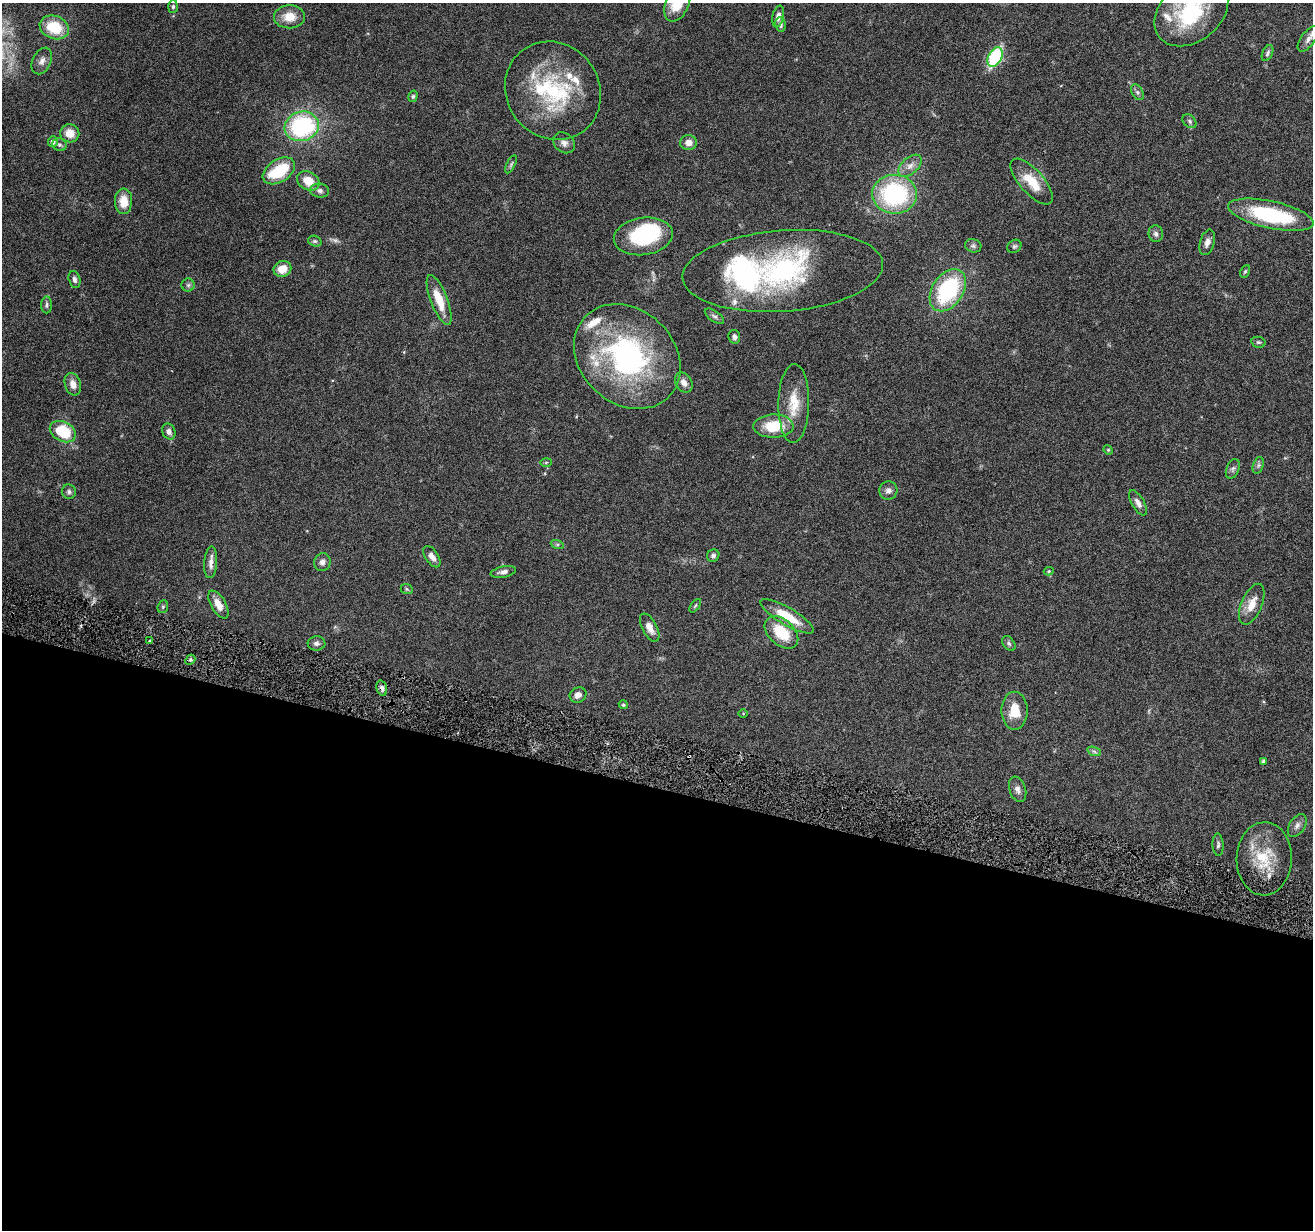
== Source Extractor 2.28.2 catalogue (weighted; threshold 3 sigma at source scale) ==
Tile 14 of 4 x 4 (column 2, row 4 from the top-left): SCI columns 1313-2623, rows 255-1482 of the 5244 x 5297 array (HDU 1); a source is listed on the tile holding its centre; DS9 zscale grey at full resolution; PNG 1315 x 1232 px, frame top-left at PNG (2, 3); each listed source drawn as its Kron ellipse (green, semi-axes under 4 px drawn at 4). Shown black and unused: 36% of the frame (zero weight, under 4 of 8 exposures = <1% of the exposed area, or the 3 px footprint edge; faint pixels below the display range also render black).
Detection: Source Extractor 2.28.2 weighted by HDU 2 'WHT'; one run over the whole footprint, this tile lists its part. Background 0.0595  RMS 0.0042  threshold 0.0172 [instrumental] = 3 sigma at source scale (4.09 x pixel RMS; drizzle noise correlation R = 1.36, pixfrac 0.8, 0.05/0.05 arcsec/px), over >= 5 px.
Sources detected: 107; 1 too faint to see at this stretch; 4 inside a brighter object's white glare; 1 cosmic-ray / hot-pixel residue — neither listed nor drawn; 10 inside a brighter listed object's ellipse — not listed separately; the other 91 listed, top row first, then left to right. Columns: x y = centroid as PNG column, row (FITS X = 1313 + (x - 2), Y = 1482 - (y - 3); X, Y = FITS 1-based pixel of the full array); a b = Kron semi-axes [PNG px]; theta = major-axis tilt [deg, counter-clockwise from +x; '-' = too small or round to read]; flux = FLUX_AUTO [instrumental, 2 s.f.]
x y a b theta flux
677 3 19 11 67 10
173 7 6 5 - 0.78
1191 12 41 29 39 36
778 16 11 5 77 2.2
289 17 15 11 2 6.1
780 24 7 5 -83 1.2
54 27 15 11 -21 13
1308 39 15 7 52 2.2
1268 53 8 5 65 0.86
995 57 10 6 62 30
42 61 14 9 64 2.4
553 91 51 46 -53 41
1137 92 8 5 -60 0.98
413 96 6 4 73 0.61
1190 121 8 5 -44 0.91
302 126 17 14 17 44
70 133 9 9 - 4.9
53 141 5 5 - 1.8
564 143 12 9 -40 2.1
688 143 8 7 - 2.5
59 145 7 6 - 0.86
511 164 10 4 64 0.77
910 166 14 8 42 2.8
279 171 18 11 33 16
308 181 12 9 -28 6.2
1032 182 28 12 -48 9.5
320 191 9 7 -7 1.4
895 194 22 19 -1 47
123 201 12 8 90 6
1271 215 43 13 -12 33
1156 234 8 7 - 1.3
643 236 30 18 8 27
315 241 7 5 -19 0.74
1207 242 13 7 74 2.2
973 246 8 6 -15 1
1014 246 7 6 - 0.82
282 269 9 7 21 5.6
783 271 100 40 4 83
1245 271 6 4 62 0.59
74 279 9 5 -76 1.2
188 285 6 6 - 0.85
948 290 23 15 56 37
439 300 26 8 -69 8.7
47 305 8 5 90 1.1
714 316 11 5 -35 1.1
734 337 7 5 -79 1.3
1258 342 7 5 -13 0.7
627 356 58 47 -43 80
684 383 11 8 -57 2.4
73 384 11 8 -73 3.1
794 403 39 15 89 11
773 426 20 11 1 13
63 432 14 10 -28 16
169 432 8 6 -65 1.5
1108 450 5 4 - 0.42
546 462 6 4 2 0.43
1258 465 8 5 70 0.96
1233 469 10 6 68 1.1
888 491 9 9 - 1.8
69 492 7 7 - 1
1138 503 14 6 -60 2
557 544 6 4 -18 0.67
713 556 6 6 - 1.2
432 557 12 6 -56 2.4
211 562 16 6 86 2.7
322 562 9 8 - 1.6
1049 571 5 4 - 0.51
503 572 13 5 11 1.7
407 589 6 4 -23 0.52
218 604 15 7 -60 3.9
1252 604 21 10 67 5.6
695 606 8 4 54 0.54
163 607 6 5 - 0.6
787 616 30 8 -30 11
650 628 15 7 -62 3.4
781 632 19 12 -43 13
149 641 3 2 - 0.31
317 643 9 7 2 1.3
1009 643 8 5 -51 0.94
190 660 6 4 43 0.7
382 688 8 5 -73 1.3
578 695 8 7 - 2.2
623 705 5 4 - 0.51
1015 711 19 13 90 7.9
743 713 4 3 - 0.3
1094 751 7 4 -20 0.78
1263 761 4 4 - 0.89
1018 789 13 8 -71 1.9
1297 825 13 7 58 1.9
1218 845 11 5 -87 1.1
1264 859 36 27 88 17
Overlapping masked pixels (flux is a lower limit): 1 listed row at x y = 382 688
Isophote crosses this tile's border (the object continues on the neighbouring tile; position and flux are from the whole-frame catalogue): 2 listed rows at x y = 677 3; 1191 12